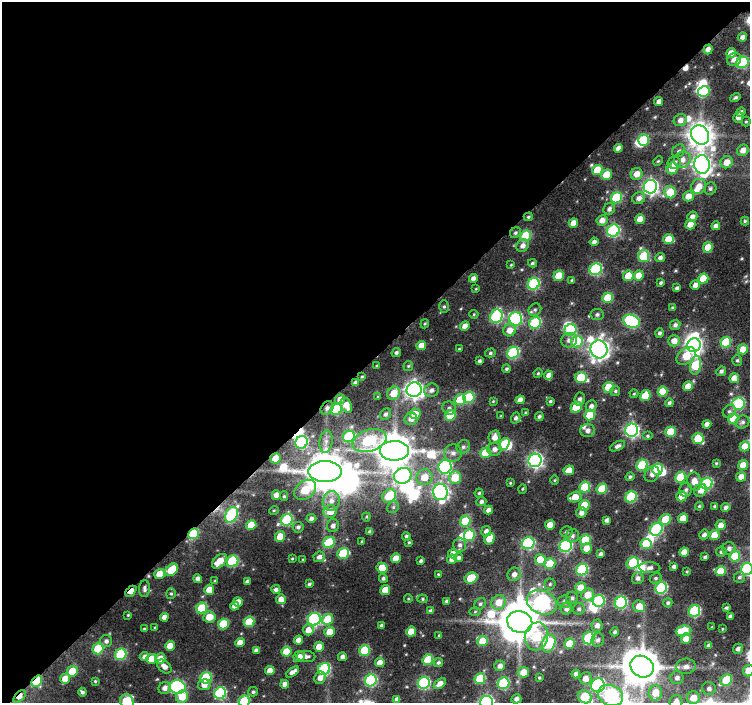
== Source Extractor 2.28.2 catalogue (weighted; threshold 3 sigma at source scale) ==
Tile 1 of 2 x 2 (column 1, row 1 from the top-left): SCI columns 18-765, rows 766-1466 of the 1535 x 1533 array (HDU 1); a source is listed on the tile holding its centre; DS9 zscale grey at full resolution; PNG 752 x 705 px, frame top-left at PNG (2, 2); each listed source drawn as its Kron ellipse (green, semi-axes under 4 px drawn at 4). Shown black and unused: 51% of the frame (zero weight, under 8 of 15 exposures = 4% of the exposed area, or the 3 px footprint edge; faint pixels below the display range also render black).
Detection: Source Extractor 2.28.2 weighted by HDU 2 'WHT'; one run over the whole footprint, this tile lists its part. Background 0.145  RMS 0.021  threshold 0.085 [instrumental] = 3 sigma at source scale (4.09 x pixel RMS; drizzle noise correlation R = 1.36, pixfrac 0.8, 0.0396/0.0396 arcsec/px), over >= 5 px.
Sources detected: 431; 18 inside a brighter object's white glare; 1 cosmic-ray / hot-pixel residue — neither listed nor drawn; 3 inside a brighter listed object's ellipse — not listed separately; the other 409 listed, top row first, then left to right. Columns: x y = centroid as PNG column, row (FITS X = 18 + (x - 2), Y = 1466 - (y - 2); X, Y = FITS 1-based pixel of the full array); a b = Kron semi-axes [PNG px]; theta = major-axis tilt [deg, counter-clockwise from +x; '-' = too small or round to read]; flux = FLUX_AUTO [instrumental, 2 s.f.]
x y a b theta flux
742 37 5 4 - 8.1
708 49 5 4 - 11
731 53 5 4 - 21
734 60 7 6 - 13
742 62 6 5 - 160
704 91 6 5 - 97
735 97 5 4 - 4.1
659 101 4 4 - 8.5
741 112 5 4 - 4.9
738 117 5 5 - 12
680 120 7 6 - 11
746 122 5 4 - 2.3
700 135 10 8 -55 2100
643 140 6 5 - 81
618 148 4 4 - 14
743 150 6 5 - 14
679 151 7 5 46 5.2
682 160 9 8 - 14
658 161 5 3 - 2.2
727 162 6 6 - 22
674 163 7 6 - 8.8
702 164 9 8 - 930
672 168 6 5 - 37
597 170 5 5 - 52
637 174 6 5 - 19
607 175 5 5 - 49
699 186 8 7 - 19
650 187 7 6 - 560
710 188 6 6 - 4.7
670 192 6 5 - 65
688 196 5 5 - 19
616 198 6 5 - 130
639 198 6 6 - 9.5
609 209 6 5 - 7
528 217 4 4 - 2.8
692 217 5 4 - 8.4
640 219 5 4 - 21
602 220 6 5 - 13
745 221 4 4 - 2.5
573 223 5 4 - 19
690 224 5 4 - 27
716 226 4 4 - 11
613 231 6 6 - 240
515 233 6 5 - 3.7
526 236 5 5 - 97
668 239 5 5 - 40
594 242 4 4 - 7
523 246 7 5 52 10
708 247 5 5 - 49
643 256 6 5 - 110
660 257 5 4 - 6.5
532 263 4 3 - 3
511 265 4 3 - 1.7
596 269 6 5 - 210
639 275 5 5 - 24
559 276 5 5 - 50
628 276 5 5 - 38
473 278 4 4 - 8.4
703 278 5 5 - 46
572 280 4 3 - 3.1
661 283 4 3 - 3.7
534 284 6 5 - 200
695 285 5 4 - 8.8
677 288 4 3 - 4.9
476 289 4 3 - 1.7
608 298 5 5 - 67
444 307 6 5 - 3.5
672 307 4 3 - 2.1
535 310 7 6 - 4.3
474 314 4 4 - 2.1
597 314 6 6 - 4.5
496 316 7 6 - 240
516 319 7 6 - 250
631 321 9 6 -20 270
535 323 6 5 - 150
425 324 5 4 - 2.4
675 325 5 5 - 6.1
465 326 5 4 - 16
509 330 6 6 - 19
570 330 6 5 - 120
660 333 4 4 - 4.6
569 340 8 7 - 9.1
674 341 6 5 - 17
577 342 6 5 - 96
726 342 5 5 - 93
421 345 5 4 - 23
694 345 7 6 - 550
459 349 3 3 - 1.8
599 349 9 8 - 1200
743 349 5 5 - 22
396 353 5 4 - 4.7
490 353 5 4 - 3
513 353 6 5 - 190
686 356 11 7 38 58
737 360 5 5 - 3.5
479 361 4 3 - 4.3
695 365 9 5 80 110
377 366 3 3 - 2
408 366 5 4 - 2.4
506 369 4 4 - 3.4
721 371 5 4 - 5.4
538 373 5 4 - 2.3
548 375 4 4 - 10
362 377 3 2 - 1.9
581 377 6 5 - 76
734 378 5 5 - 20
356 383 4 3 - 6.5
688 386 5 4 - 25
609 387 5 5 - 69
414 390 7 7 - 940
431 390 7 6 - 7.9
615 391 5 5 - 2.9
663 392 5 5 - 58
394 393 7 6 - 34
634 394 4 4 - 1.8
645 396 5 5 - 55
378 397 4 3 - 1.9
469 397 6 5 - 110
340 399 5 5 - 11
580 399 7 5 81 6
460 400 6 5 - 62
520 400 4 4 - 12
493 401 3 3 - 1.7
550 401 3 3 - 2.7
669 403 4 4 - 4
738 404 6 6 - 190
346 405 8 5 -66 18
591 406 6 5 - 7.4
576 407 6 5 - 59
327 408 7 5 46 6.5
449 408 7 6 - 5.3
336 409 6 5 - 110
729 411 7 6 - 4.3
525 413 4 4 - 2.1
385 414 6 5 - 5.2
415 414 5 5 - 28
450 415 5 5 - 61
590 415 5 5 - 73
501 416 4 3 - 1.8
539 416 4 4 - 3.9
516 418 5 4 - 4.7
411 419 6 6 - 12
733 419 5 5 - 71
742 422 7 6 - 5.5
707 424 4 4 - 12
588 430 7 6 - 10
632 430 6 6 - 430
670 432 5 5 - 58
647 436 5 4 - 2.7
349 437 6 5 - 120
494 437 7 6 - 14
698 439 6 5 - 72
369 441 17 10 18 180
302 442 6 6 - 210
326 442 11 6 82 9.6
504 444 6 4 54 82
617 446 8 4 27 5.8
745 446 5 5 - 37
463 447 7 6 - 6
495 449 7 6 - 9.9
394 451 14 10 -2 4900
453 453 9 8 - 11
485 453 5 5 - 51
275 458 5 5 - 31
535 460 7 6 - 530
716 463 4 3 - 2.1
642 465 6 5 - 120
743 465 5 4 - 27
445 467 7 6 - 280
657 469 6 5 - 95
569 470 5 4 - 22
325 471 17 10 0 5700
652 474 8 7 - 9.4
403 476 9 7 25 270
424 477 8 7 - 34
630 477 4 4 - 3.5
680 477 5 5 - 73
741 477 5 5 - 16
455 478 6 6 - 52
555 480 4 3 - 1.9
694 481 9 7 -76 20
510 483 4 3 - 1.7
707 483 6 5 - 180
585 487 5 5 - 86
522 489 5 3 - 1.8
602 489 5 5 - 64
305 490 12 9 37 82
686 490 7 6 - 5.3
701 490 7 6 - 14
440 492 8 7 - 520
479 493 4 4 - 2.6
276 495 5 4 - 13
284 496 5 4 - 2.7
389 496 7 6 - 79
681 496 5 5 - 27
575 497 7 5 17 25
631 497 6 5 - 130
331 501 10 8 71 15
481 502 5 4 - 5
584 505 5 5 - 56
699 506 4 3 - 2.2
715 506 4 3 - 2.6
393 507 6 5 - 4.1
726 507 4 4 - 6.6
274 510 5 3 - 1.8
488 510 4 4 - 9.5
330 511 7 6 - 25
581 512 5 5 - 10
232 515 8 6 61 190
366 517 4 4 - 2.1
311 518 5 4 - 6.8
683 518 5 5 - 29
287 520 6 5 - 150
607 520 4 4 - 7.3
665 520 6 5 - 50
465 521 5 5 - 80
251 525 5 5 - 40
550 525 5 4 - 24
721 525 5 5 - 14
333 526 6 6 - 7.5
298 527 5 5 - 4.9
656 529 7 6 - 200
486 531 5 5 - 8.4
370 532 4 4 - 7.6
566 532 6 5 - 4
194 534 6 5 - 96
469 535 6 5 - 110
704 535 5 4 - 7.6
714 535 5 5 - 34
280 536 5 5 - 37
406 536 4 4 - 3.8
572 536 6 6 - 5.6
489 539 6 5 - 30
585 540 5 5 - 74
362 541 3 3 - 2.3
409 542 4 4 - 2.3
329 543 6 5 - 110
528 543 6 6 - 220
646 544 5 5 - 83
460 545 7 6 - 6.7
566 546 6 6 - 250
586 548 5 5 - 20
729 548 6 6 - 7
684 552 5 4 - 21
721 552 5 5 - 4.3
343 553 6 5 - 90
453 554 5 4 - 16
601 554 4 3 - 5.1
735 556 5 5 - 79
319 557 6 5 - 8.9
705 557 4 3 - 3.9
396 558 5 4 - 25
458 558 4 4 - 5.1
292 559 3 3 - 1.9
452 559 5 4 - 14
303 560 3 2 - 2
540 560 5 5 - 50
219 561 9 5 44 29
232 561 6 5 - 140
421 561 4 3 - 4
633 563 6 5 - 110
550 564 5 5 - 66
674 566 4 3 - 4.9
382 568 5 5 - 40
650 568 10 5 -2 7.2
747 569 6 6 - 240
172 570 7 5 43 64
582 570 6 5 - 160
687 571 4 4 - 2.1
721 571 5 5 - 53
160 574 5 5 - 36
438 574 3 2 - 1.5
514 574 7 6 - 11
739 577 6 5 - 4.1
383 578 4 4 - 4
471 578 6 5 - 65
638 578 6 6 - 6.7
656 578 6 5 - 3.6
198 579 4 4 - 7.6
215 581 4 4 - 2.6
247 581 4 3 - 6.3
309 584 3 3 - 3.3
550 584 5 5 - 3.6
581 588 5 5 - 29
661 588 6 5 - 200
145 589 8 5 87 5.8
276 589 5 4 - 6.5
209 590 5 5 - 27
385 590 5 4 - 35
131 591 6 4 43 24
171 594 5 5 - 3.1
588 595 6 6 - 27
572 598 6 6 - 5.8
281 599 5 5 - 13
408 599 4 3 - 1.5
422 599 5 4 - 2.5
447 601 3 3 - 4
599 601 6 6 - 170
238 602 5 5 - 19
499 602 7 7 - 28
542 602 15 11 -21 540
564 602 7 6 - 8.1
621 603 6 6 - 210
668 603 4 4 - 3.6
480 604 6 5 - 3.7
235 606 4 4 - 12
639 606 6 5 - 25
202 608 5 5 - 110
726 608 3 3 - 3
566 609 6 5 - 8.1
579 609 6 5 - 4.7
431 611 4 3 - 4.8
694 611 6 5 - 170
475 612 5 4 - 2.1
128 615 3 3 - 1.7
730 616 4 4 - 6.2
164 617 4 4 - 13
209 617 6 5 - 27
314 619 6 6 - 310
328 619 6 5 - 54
249 622 5 5 - 70
520 622 13 10 -19 6400
223 624 5 5 - 78
381 625 4 3 - 4.4
597 625 6 5 - 8.6
712 627 3 3 - 1.5
155 628 4 3 - 1.7
144 629 3 3 - 2.6
722 629 4 3 - 1.6
308 630 5 5 - 18
683 631 8 5 6 71
330 632 5 5 - 36
411 632 5 5 - 36
615 632 4 4 - 4.3
439 635 3 2 - 1.9
536 636 14 11 75 110
589 638 6 6 - 140
686 638 5 5 - 16
298 640 4 4 - 13
598 640 7 6 - 5.9
106 641 6 6 - 6.4
482 641 5 5 - 41
240 642 5 4 - 18
549 643 9 6 71 130
569 644 5 5 - 38
709 645 4 4 - 5.9
170 646 5 5 - 23
319 647 5 5 - 22
98 649 5 5 - 88
738 649 5 4 - 6.3
364 650 5 5 - 83
256 651 4 4 - 7.7
286 652 5 5 - 42
121 654 6 5 - 140
306 656 9 5 -4 6.7
144 657 4 4 - 7.5
299 657 6 5 - 15
342 657 4 4 - 7.8
151 659 5 5 - 35
160 659 5 5 - 26
428 660 5 5 - 78
380 663 5 4 - 19
438 663 5 4 - 3.7
164 666 8 5 -42 11
500 666 5 5 - 9.1
686 666 10 7 4 10
642 667 12 10 -34 5200
324 669 6 5 - 210
72 671 5 5 - 44
270 671 4 4 - 19
749 671 6 5 - 37
293 672 7 4 36 11
523 672 5 5 - 25
576 674 4 4 - 9.9
206 678 6 5 - 120
320 678 6 5 - 12
539 678 4 3 - 2.3
585 678 6 6 - 16
677 678 6 6 - 7.6
65 679 5 5 - 30
480 679 5 5 - 88
371 680 6 5 - 220
726 680 6 5 - 94
37 681 6 4 50 76
95 681 3 3 - 2
424 683 6 5 - 240
503 683 6 5 - 160
285 684 4 4 - 11
440 684 7 4 36 12
204 685 6 5 - 16
598 685 7 7 - 320
177 687 8 6 -15 360
165 688 6 5 - 9.4
709 688 7 6 - 7.4
82 692 4 3 - 4.6
253 692 5 4 - 3.8
220 693 6 5 - 200
655 693 8 6 79 33
611 695 13 10 -23 290
20 696 7 4 45 19
182 697 6 6 - 28
585 697 7 6 - 88
693 698 6 6 - 29
397 699 4 4 - 9.2
516 699 5 4 - 8.9
127 701 7 6 - 110
244 701 6 5 - 96
486 702 6 6 - 430
676 702 7 6 - 14
Overlapping masked pixels (flux is a lower limit): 9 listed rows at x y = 708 49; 528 217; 327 408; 275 458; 325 471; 194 534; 131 591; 37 681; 20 696
Isophote crosses this tile's border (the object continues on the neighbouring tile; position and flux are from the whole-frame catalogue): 9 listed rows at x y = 742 62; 747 569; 749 671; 611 695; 585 697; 127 701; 244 701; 486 702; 676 702